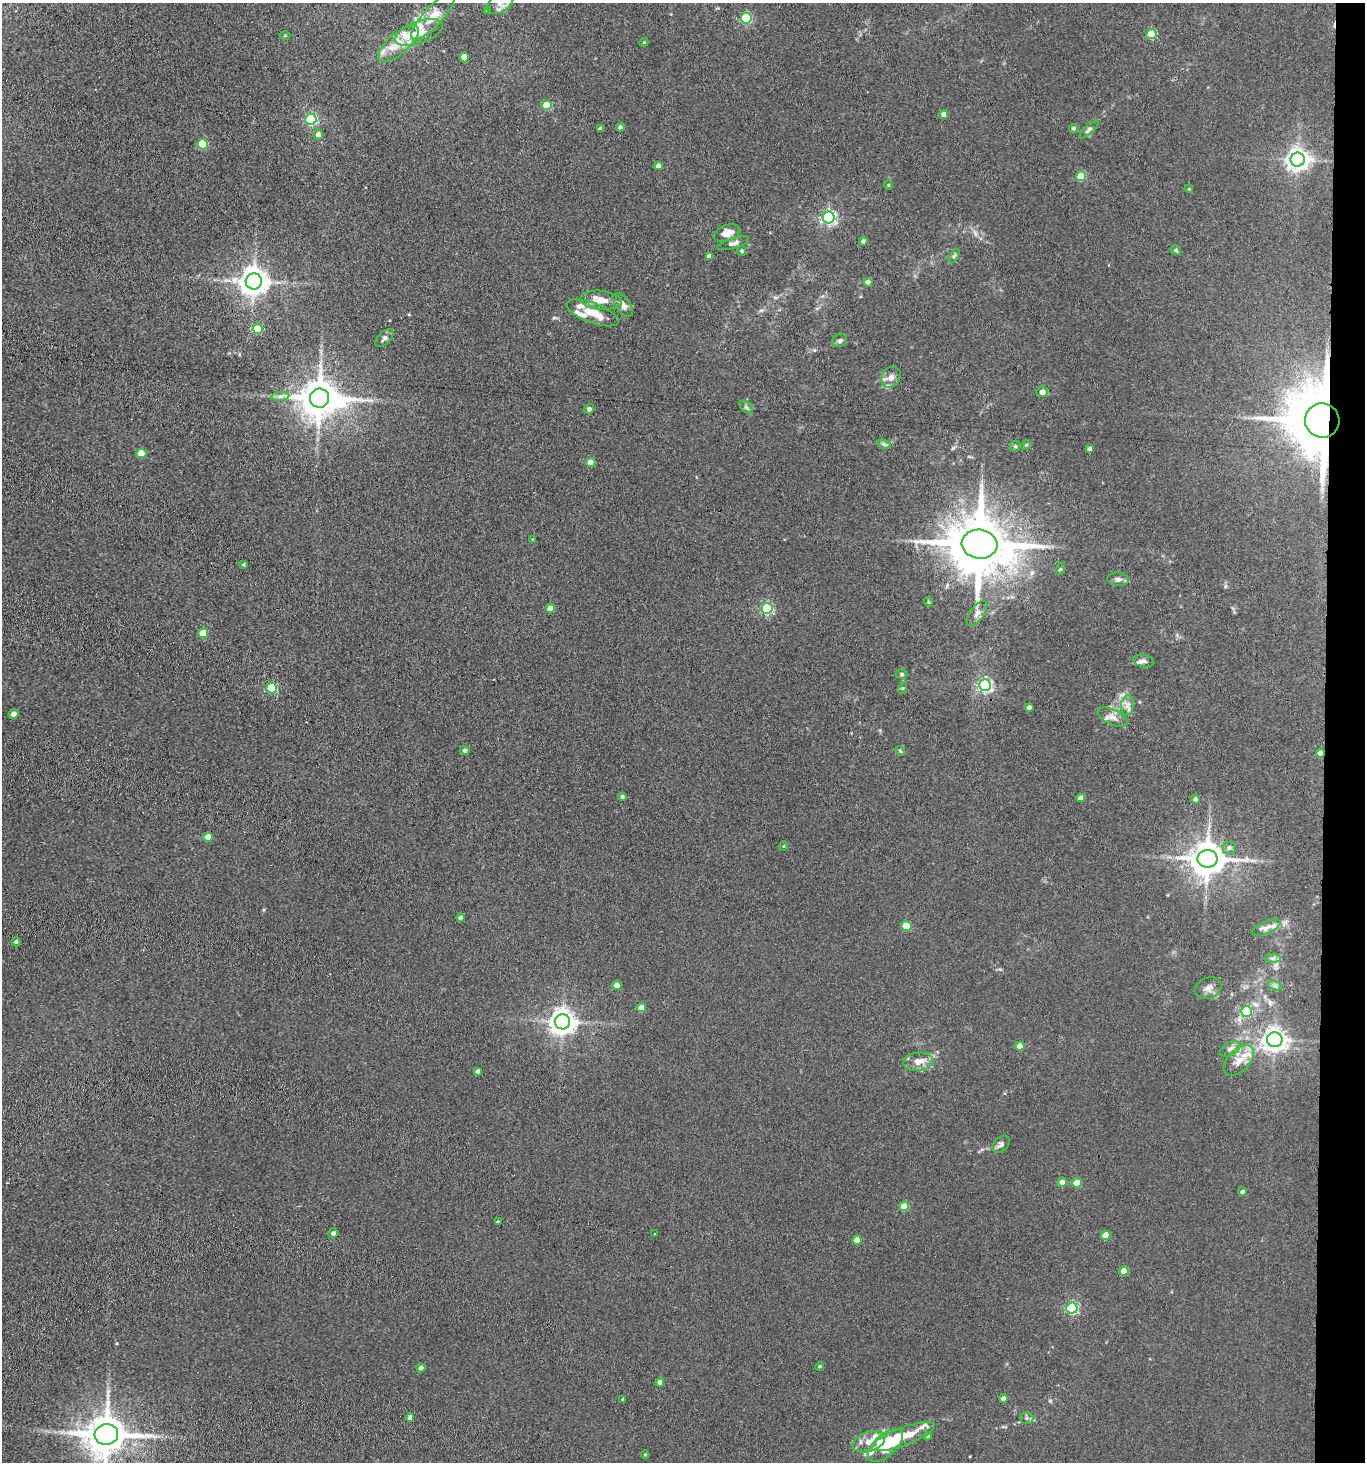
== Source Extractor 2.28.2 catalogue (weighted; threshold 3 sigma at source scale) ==
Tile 6 of 3 x 3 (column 3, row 2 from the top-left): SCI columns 2946-4308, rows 1465-2924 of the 4470 x 4389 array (HDU 1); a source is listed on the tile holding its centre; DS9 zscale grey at full resolution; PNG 1367 x 1464 px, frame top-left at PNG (2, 3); each listed source drawn as its Kron ellipse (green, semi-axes under 4 px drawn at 4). Shown black and unused: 3% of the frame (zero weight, under 3 of 4 exposures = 5% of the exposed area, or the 3 px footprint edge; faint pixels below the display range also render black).
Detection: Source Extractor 2.28.2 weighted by HDU 2 'WHT'; one run over the whole footprint, this tile lists its part. Background 0.0681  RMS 0.0066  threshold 0.0295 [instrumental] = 3 sigma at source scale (4.5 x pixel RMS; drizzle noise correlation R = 1.50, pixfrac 1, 0.05/0.05 arcsec/px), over >= 5 px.
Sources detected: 139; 2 inside a brighter object's white glare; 1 cosmic-ray / hot-pixel residue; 1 long thin detection or spike segment (spike, bleed or trail) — neither listed nor drawn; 11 inside a brighter listed object's ellipse — not listed separately; the other 124 listed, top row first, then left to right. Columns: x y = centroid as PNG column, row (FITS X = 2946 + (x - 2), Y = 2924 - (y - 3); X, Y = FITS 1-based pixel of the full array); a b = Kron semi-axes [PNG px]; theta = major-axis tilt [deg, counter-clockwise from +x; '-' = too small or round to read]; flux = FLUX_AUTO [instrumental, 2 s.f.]
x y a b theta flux
500 3 14 9 32 4.4
488 10 3 3 - 1.1
433 16 30 9 48 11
746 18 5 5 - 50
419 32 25 11 20 11
1151 34 5 5 - 28
285 36 5 3 - 0.59
644 42 4 3 - 0.59
398 44 25 10 40 12
464 57 5 4 - 8
547 105 5 5 - 22
944 114 4 4 - 4.5
311 119 5 5 - 68
620 127 4 4 - 1.9
1073 128 4 4 - 1.4
600 129 3 3 - 1.7
1089 129 12 4 43 2
318 135 5 5 - 3.5
203 144 5 5 - 27
1298 160 7 7 - 430
658 166 4 4 - 4.4
1081 176 5 5 - 26
888 185 4 3 - 0.59
1189 189 4 3 - 0.57
829 217 6 6 - 150
727 233 14 8 19 7
863 241 4 4 - 1.7
733 243 17 5 16 2.6
1176 250 5 4 - 1.2
742 251 5 4 - 0.77
709 256 4 4 - 3.1
954 256 8 4 53 1.2
254 281 8 8 - 850
868 282 4 4 - 4.7
601 300 21 9 -6 9
623 305 13 7 -55 3.8
593 313 27 10 -21 14
258 329 5 5 - 22
384 338 11 6 44 2
840 341 7 6 - 1.6
891 377 11 9 58 3.9
1042 392 5 5 - 4.1
280 396 9 4 9 2.1
320 398 9 9 - 1900
746 407 7 4 -45 1.3
589 409 5 5 - 1.8
1322 420 17 17 - 6200
884 444 7 4 -19 1.3
1026 445 5 4 - 0.81
1015 446 6 5 - 1
1090 449 4 4 - 2.8
141 453 5 4 - 11
591 462 5 4 - 10
533 540 4 4 - 1.3
979 544 18 14 -6 4800
244 565 3 3 - 0.85
1060 569 6 4 71 0.82
1118 579 11 6 -5 2.4
929 602 5 3 - 0.66
550 608 4 4 - 7.3
767 608 5 5 - 62
977 613 15 7 54 3.9
203 633 5 5 - 17
1144 661 11 6 -10 2.5
902 674 6 4 0 0.93
985 685 6 6 - 120
272 688 5 5 - 37
903 688 5 3 - 0.6
1127 705 10 6 84 3.2
1029 708 4 4 - 2.6
13 714 5 4 - 3.9
1113 717 16 7 -25 4.4
464 750 5 4 - 1.7
900 751 5 4 - 0.84
1321 753 4 4 - 12
622 796 4 4 - 1.2
1081 798 4 4 - 5.3
1195 799 4 4 - 2.5
208 837 5 4 - 8.2
783 846 5 3 - 0.51
1229 848 6 6 - 2.3
1207 859 10 8 1 1400
461 918 4 4 - 2.6
906 926 5 5 - 14
1266 928 15 6 23 3.9
16 942 4 4 - 1.4
1273 958 8 4 0 1.7
617 985 4 4 - 6
1275 986 7 4 -19 1.4
1208 988 13 10 23 4.2
641 1008 5 4 - 6.6
1247 1011 5 5 - 28
562 1022 7 7 - 630
1275 1040 7 7 - 480
1020 1046 4 4 - 8.4
1230 1049 11 6 28 2.6
1239 1060 18 11 44 8.4
918 1062 15 9 7 6.4
478 1071 4 4 - 2.4
1001 1144 10 7 44 2.4
1062 1182 5 4 - 3.9
1077 1183 5 4 - 14
1242 1192 4 4 - 2
904 1206 5 4 - 17
498 1222 4 3 - 3.1
333 1233 5 5 - 2.1
655 1234 3 2 - 0.83
1106 1235 5 4 - 10
857 1240 4 4 - 7.7
1124 1271 4 4 - 15
1072 1308 5 5 - 73
820 1366 4 3 - 0.63
421 1368 4 4 - 2.7
660 1382 4 4 - 4
1004 1398 4 4 - 3.6
623 1399 3 3 - 0.93
410 1417 4 4 - 2.8
1026 1418 7 6 - 1.5
106 1434 12 10 5 2000
928 1436 4 4 - 1.6
903 1437 34 9 20 22
869 1442 17 10 19 6.8
885 1445 21 11 41 30
645 1455 4 3 - 0.63
Overlapping masked pixels (flux is a lower limit): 4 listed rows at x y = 1322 420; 979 544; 1321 753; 106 1434
Isophote crosses this tile's border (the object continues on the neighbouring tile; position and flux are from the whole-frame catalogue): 2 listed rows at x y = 500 3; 106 1434